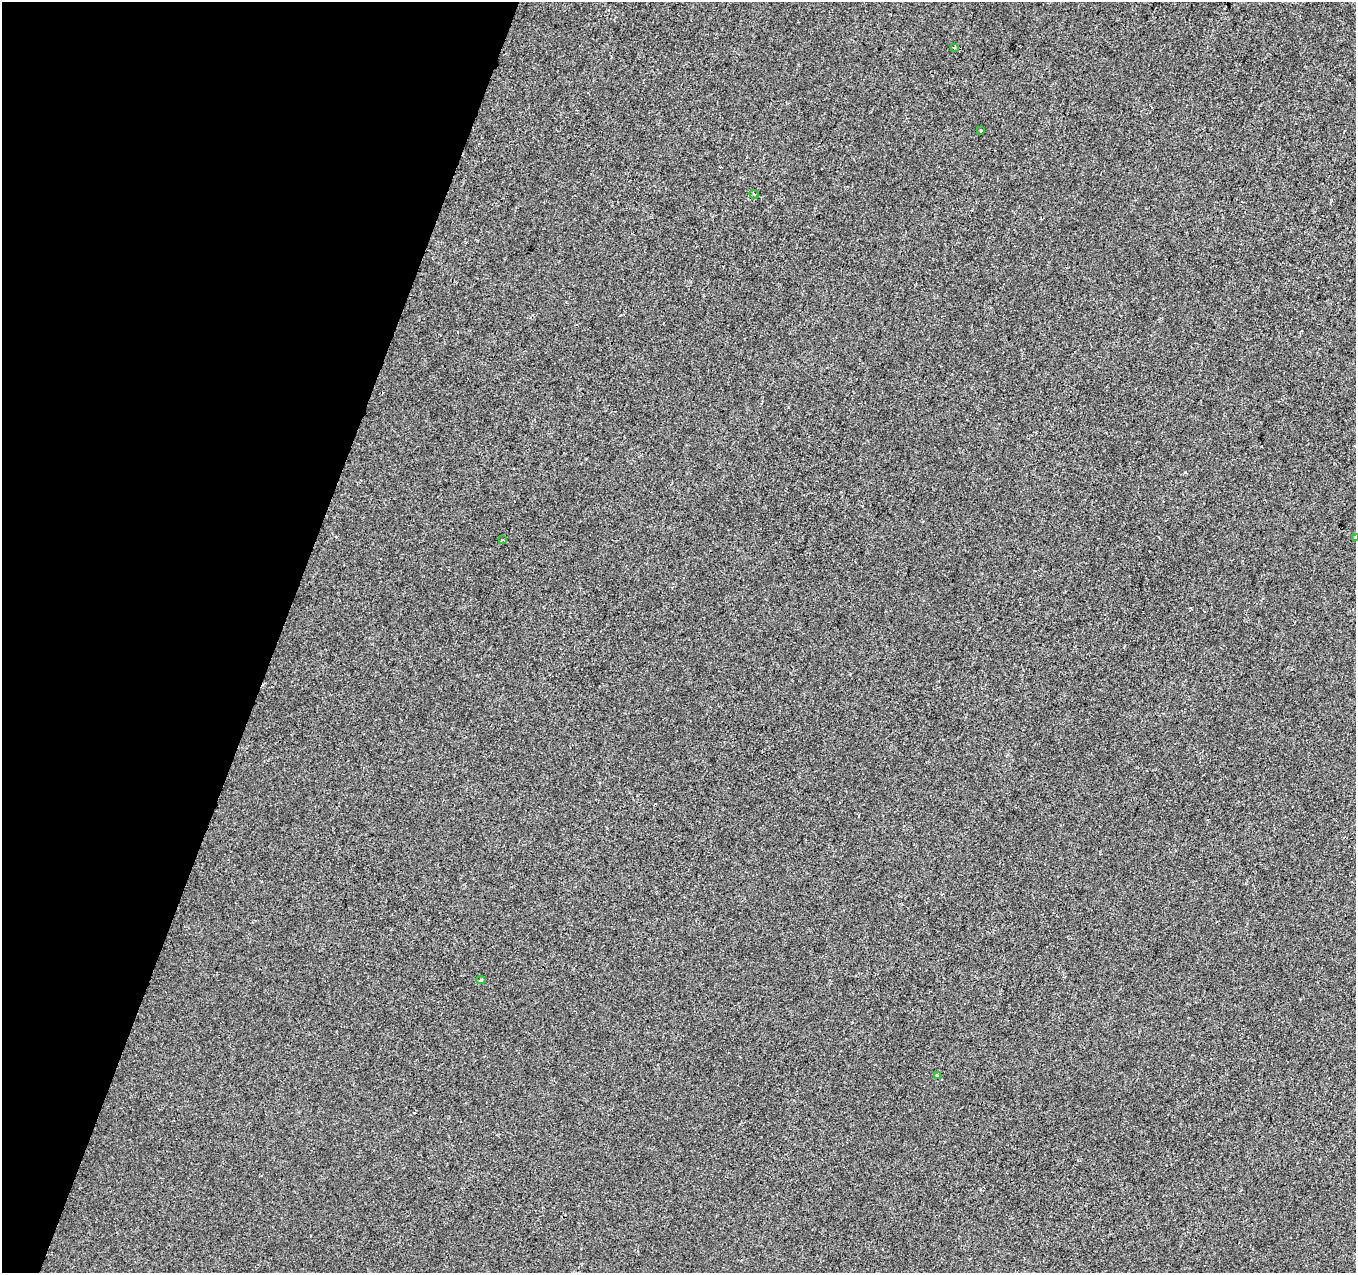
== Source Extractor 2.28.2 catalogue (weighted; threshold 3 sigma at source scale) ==
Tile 9 of 4 x 4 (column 1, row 3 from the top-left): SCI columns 8-1361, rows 1548-2818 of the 5422 x 5573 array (HDU 1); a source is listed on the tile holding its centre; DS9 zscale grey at full resolution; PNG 1358 x 1275 px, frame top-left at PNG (2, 2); each listed source drawn as its Kron ellipse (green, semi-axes under 4 px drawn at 4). Shown black and unused: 20% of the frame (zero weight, under 2 of 3 exposures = <1% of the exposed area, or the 3 px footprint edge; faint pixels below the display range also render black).
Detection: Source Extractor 2.28.2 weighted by HDU 2 'WHT'; one run over the whole footprint, this tile lists its part. Background -5.66e-04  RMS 0.0041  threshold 0.0187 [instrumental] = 3 sigma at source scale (4.5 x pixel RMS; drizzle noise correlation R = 1.50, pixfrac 1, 0.0396/0.0396 arcsec/px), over >= 5 px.
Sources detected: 7; all 7 listed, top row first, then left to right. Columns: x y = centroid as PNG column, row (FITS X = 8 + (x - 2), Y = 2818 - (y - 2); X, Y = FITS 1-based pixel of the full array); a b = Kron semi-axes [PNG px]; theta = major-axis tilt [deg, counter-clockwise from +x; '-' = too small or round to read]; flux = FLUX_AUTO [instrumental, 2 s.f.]
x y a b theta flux
954 47 3 2 - 0.57
981 131 3 3 - 0.5
754 194 5 3 - 0.46
1355 538 3 3 - 0.93
502 540 3 2 - 0.69
481 980 4 4 - 0.58
937 1075 3 3 - 1.1
Isophote crosses this tile's border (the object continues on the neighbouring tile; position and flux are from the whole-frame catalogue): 1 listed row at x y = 1355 538